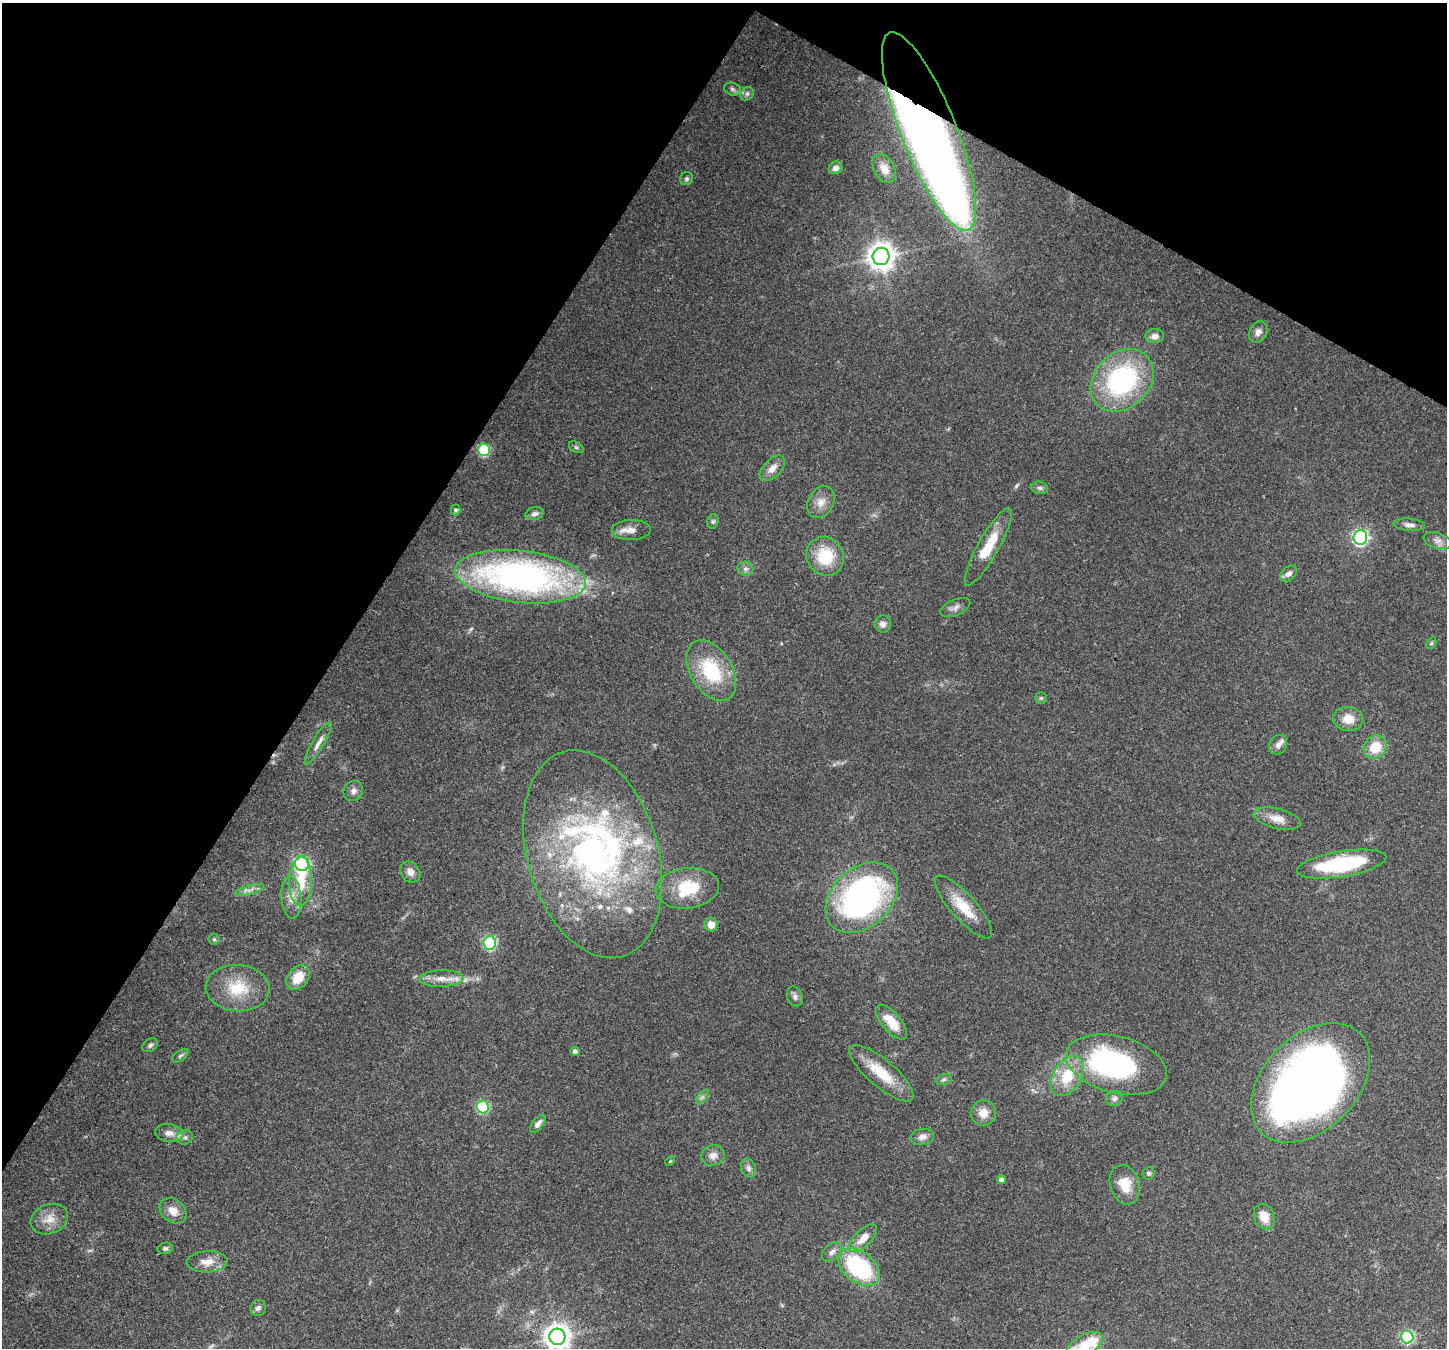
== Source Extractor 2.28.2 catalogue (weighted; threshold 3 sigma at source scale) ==
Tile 2 of 4 x 4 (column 2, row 1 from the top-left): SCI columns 1520-2964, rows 4396-5741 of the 5923 x 6035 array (HDU 1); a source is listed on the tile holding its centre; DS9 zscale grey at full resolution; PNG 1449 x 1350 px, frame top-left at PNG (2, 3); each listed source drawn as its Kron ellipse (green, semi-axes under 4 px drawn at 4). Shown black and unused: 30% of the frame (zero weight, under 3 of 4 exposures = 8% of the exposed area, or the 3 px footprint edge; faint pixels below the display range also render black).
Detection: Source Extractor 2.28.2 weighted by HDU 2 'WHT'; one run over the whole footprint, this tile lists its part. Background 0.121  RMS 0.0044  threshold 0.0197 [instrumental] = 3 sigma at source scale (4.5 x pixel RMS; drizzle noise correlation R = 1.50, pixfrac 1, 0.0396/0.0396 arcsec/px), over >= 5 px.
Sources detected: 104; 2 too faint to see at this stretch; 5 inside a brighter object's white glare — neither listed nor drawn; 7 inside a brighter listed object's ellipse — not listed separately; the other 90 listed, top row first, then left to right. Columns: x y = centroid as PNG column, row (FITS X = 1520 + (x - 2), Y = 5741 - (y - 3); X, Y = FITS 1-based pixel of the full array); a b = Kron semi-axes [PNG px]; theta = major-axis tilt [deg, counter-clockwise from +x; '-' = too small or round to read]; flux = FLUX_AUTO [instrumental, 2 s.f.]
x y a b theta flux
732 89 8 6 -17 1.3
747 94 7 6 - 1.2
929 131 106 28 -68 570
836 168 7 6 - 2.5
884 169 16 10 -59 5
686 179 7 6 - 1
881 256 9 8 - 530
1258 332 11 8 61 2.4
1155 336 9 7 4 2.8
1122 380 35 27 45 66
576 447 8 5 -29 0.8
484 450 6 6 - 34
772 468 16 8 46 3.8
1040 488 8 6 -15 1.2
821 502 17 12 62 4.6
456 510 5 5 - 1.1
534 514 9 6 15 1.8
713 521 7 5 74 0.84
1409 525 16 6 -5 2.1
631 530 19 10 1 4.2
1360 537 7 7 - 110
1438 541 14 8 -16 2.8
988 547 44 10 61 15
825 556 20 18 -55 17
745 569 8 7 - 1.5
1289 574 10 6 41 2.1
521 577 66 26 -6 170
955 608 16 7 23 2.3
883 624 8 8 - 2.3
1431 643 6 4 59 0.6
711 671 33 21 -58 27
1041 698 5 5 - 0.71
1348 719 15 12 -4 5.9
318 743 24 5 59 3
1278 745 10 8 60 2.2
1375 747 12 11 - 10
353 791 10 9 - 2.2
1277 819 24 10 -13 5.6
593 854 106 65 -74 170
302 864 7 7 - 73
1342 864 45 12 9 40
410 872 11 9 -49 3.2
301 881 24 11 88 14
687 888 32 20 6 19
250 890 15 4 16 2.1
291 898 21 10 -86 5.3
862 898 41 29 43 120
963 907 40 12 -48 12
711 924 7 6 - 4.4
214 939 5 5 - 0.69
490 943 6 6 - 53
298 978 14 10 51 9
441 979 22 8 1 5.4
238 988 32 23 -3 17
795 997 10 7 -66 1.7
891 1022 21 9 -50 8.8
150 1045 8 6 36 1.1
575 1051 4 4 - 1.7
180 1056 9 5 36 0.97
1116 1065 51 28 -14 78
881 1073 40 13 -41 15
1067 1076 22 14 59 14
944 1079 8 5 18 0.98
1310 1083 70 47 45 380
702 1097 8 4 53 1.2
1114 1098 9 7 29 1.4
483 1107 6 6 - 40
983 1113 12 12 - 4.9
538 1124 11 5 52 2.3
169 1133 14 9 -9 3.6
185 1137 8 7 - 1.6
922 1137 12 8 9 2.6
713 1155 12 10 17 3.1
670 1161 5 4 - 0.5
748 1168 10 7 -70 1.7
1149 1173 6 6 - 0.96
1002 1180 4 4 - 2.1
1125 1185 20 14 -73 8.9
173 1211 15 11 -38 5
1264 1217 13 10 -69 6.8
49 1219 19 14 23 6.2
863 1238 17 8 45 5.7
165 1248 7 5 13 0.97
832 1252 11 7 42 2.1
207 1262 20 10 3 5.5
859 1267 23 15 -38 46
258 1308 8 7 - 1.7
557 1337 8 8 - 430
1407 1337 6 6 - 61
1084 1345 20 10 30 16
Overlapping masked pixels (flux is a lower limit): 1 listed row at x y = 929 131
Isophote crosses this tile's border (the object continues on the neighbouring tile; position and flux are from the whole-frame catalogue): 2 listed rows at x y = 557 1337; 1084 1345